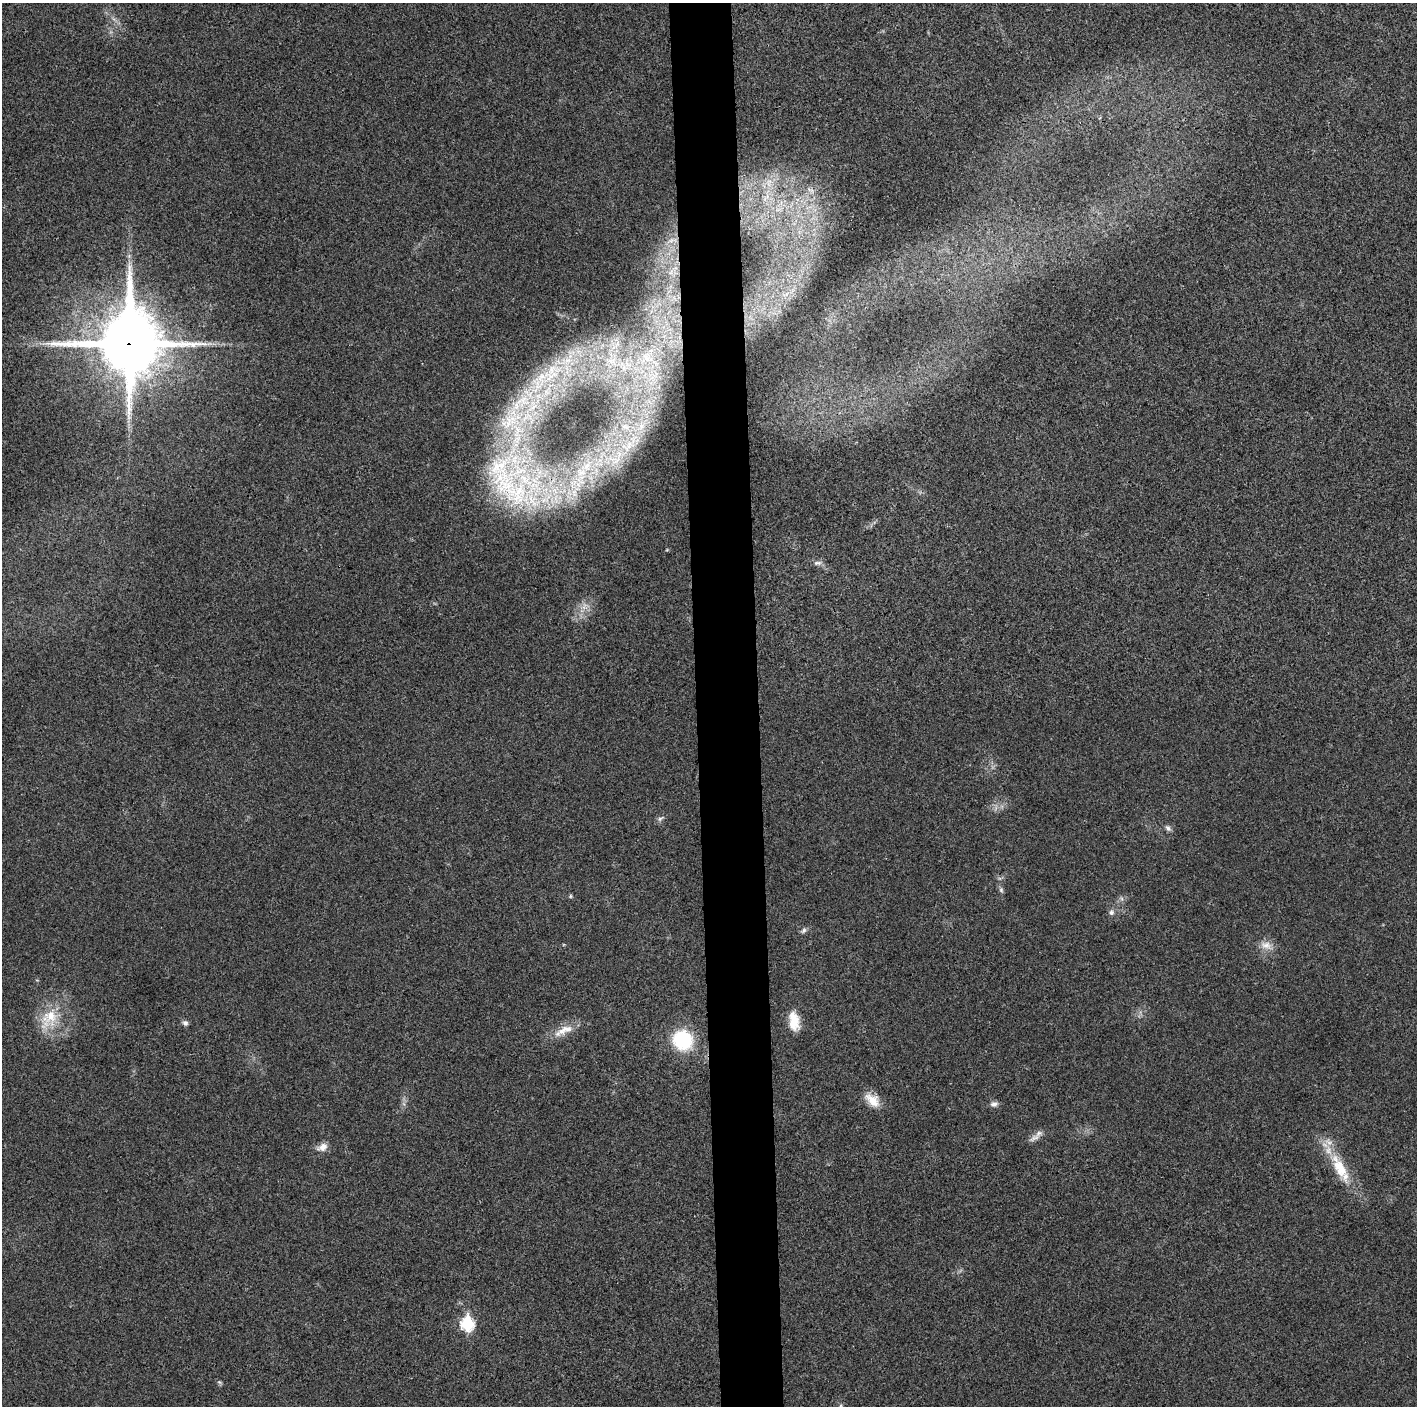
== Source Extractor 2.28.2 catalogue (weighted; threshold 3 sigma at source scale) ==
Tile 5 of 3 x 3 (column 2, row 2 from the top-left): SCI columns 1417-2831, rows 1411-2814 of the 4248 x 4222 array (HDU 1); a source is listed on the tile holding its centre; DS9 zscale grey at full resolution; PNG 1419 x 1408 px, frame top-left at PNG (2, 3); no overlay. Shown black and unused: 4% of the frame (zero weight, under 3 of 4 exposures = <1% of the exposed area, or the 3 px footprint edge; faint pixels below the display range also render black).
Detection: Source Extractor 2.28.2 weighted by HDU 2 'WHT'; one run over the whole footprint, this tile lists its part. Background 0.0197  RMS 0.0056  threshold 0.0251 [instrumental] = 3 sigma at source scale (4.5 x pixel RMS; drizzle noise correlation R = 1.50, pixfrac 1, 0.05/0.05 arcsec/px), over >= 5 px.
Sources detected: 33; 5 inside a brighter listed object's ellipse — not listed separately; the other 28 listed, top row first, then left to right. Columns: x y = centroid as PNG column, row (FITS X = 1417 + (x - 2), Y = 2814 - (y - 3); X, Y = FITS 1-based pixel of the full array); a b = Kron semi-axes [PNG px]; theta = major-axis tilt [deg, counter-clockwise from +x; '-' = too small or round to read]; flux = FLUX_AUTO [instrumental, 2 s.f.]
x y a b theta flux
769 181 8 6 65 3.2
129 343 23 20 90 3900
646 358 16 5 -55 4
552 369 30 10 50 16
625 427 7 4 -18 1.5
628 446 22 7 60 7.8
519 482 107 66 -31 160
817 563 12 6 4 2
660 819 9 5 36 1.5
1168 828 9 6 -52 1.7
1001 890 7 5 -70 1.2
570 896 6 4 89 0.68
1111 912 8 7 - 1.8
804 930 8 6 46 1.5
1266 945 17 11 -18 5.5
49 1018 32 21 55 20
794 1021 23 12 -81 10
185 1023 7 6 - 1.7
562 1031 27 10 26 8.1
683 1040 18 17 - 37
872 1100 22 12 -41 8.6
994 1104 10 7 14 2.1
1034 1138 19 7 29 3.2
322 1147 14 9 25 4.1
1340 1168 42 15 -62 21
467 1324 7 6 - 65
219 1382 6 5 - 0.89
841 1406 8 5 -54 1.6
Overlapping masked pixels (flux is a lower limit): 2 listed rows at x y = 129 343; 519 482
Isophote crosses this tile's border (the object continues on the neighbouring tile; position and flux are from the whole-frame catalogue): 1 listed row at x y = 841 1406
Unlisted compact peaks at least as high as the median listed source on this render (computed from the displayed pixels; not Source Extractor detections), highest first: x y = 642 426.